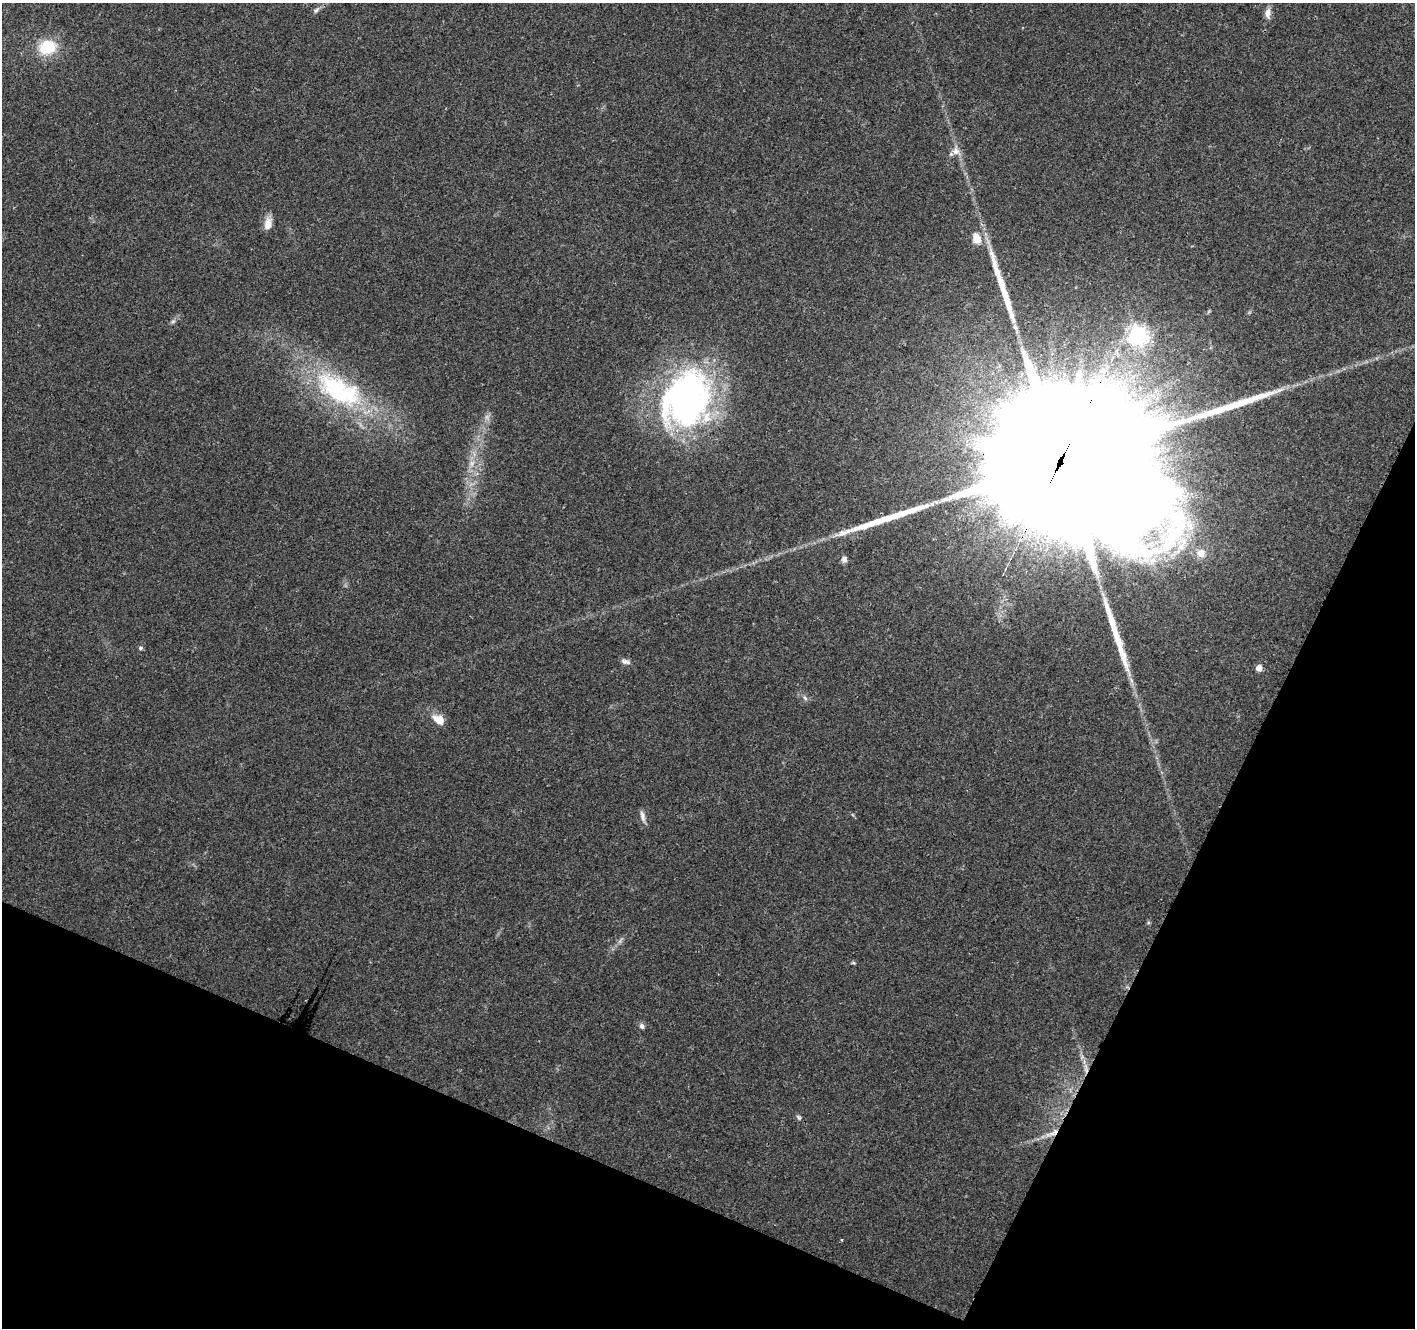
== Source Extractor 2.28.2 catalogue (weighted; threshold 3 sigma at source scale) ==
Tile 15 of 4 x 4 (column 3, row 4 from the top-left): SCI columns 2835-4247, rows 210-1535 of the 5672 x 5786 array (HDU 1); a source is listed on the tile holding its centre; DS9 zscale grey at full resolution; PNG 1417 x 1330 px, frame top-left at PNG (2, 3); no overlay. Shown black and unused: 22% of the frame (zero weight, under 3 of 4 exposures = <1% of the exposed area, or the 3 px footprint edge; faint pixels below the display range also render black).
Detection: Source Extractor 2.28.2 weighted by HDU 2 'WHT'; one run over the whole footprint, this tile lists its part. Background 0.0474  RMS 0.0039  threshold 0.0174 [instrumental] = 3 sigma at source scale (4.5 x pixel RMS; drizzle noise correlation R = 1.50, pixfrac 1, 0.0396/0.0396 arcsec/px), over >= 5 px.
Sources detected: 34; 2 too faint to see at this stretch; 1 inside a brighter object's white glare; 4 long thin detections or spike segments (spike, bleed or trail) — not listed; the other 27 listed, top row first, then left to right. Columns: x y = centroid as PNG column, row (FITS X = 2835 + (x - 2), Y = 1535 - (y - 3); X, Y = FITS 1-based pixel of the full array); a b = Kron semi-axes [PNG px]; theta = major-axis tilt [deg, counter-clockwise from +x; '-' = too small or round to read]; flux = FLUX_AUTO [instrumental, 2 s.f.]
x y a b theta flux
316 10 9 6 36 1.1
1268 13 14 7 86 2.5
47 47 18 15 10 15
956 151 15 11 -77 3.4
268 224 14 8 80 4.1
977 238 15 11 -69 4.8
173 321 6 5 - 0.76
1138 335 7 7 - 190
336 389 66 39 -35 56
686 399 69 56 61 130
471 463 9 7 90 2.1
1060 463 107 35 63 75000
1201 553 13 13 - 5.1
844 559 8 6 84 1.6
1153 561 13 9 47 3.7
141 648 6 5 - 0.68
625 661 13 6 -20 1.6
1259 668 5 4 - 4.2
805 698 7 4 -46 0.82
439 720 10 7 -34 6.7
643 816 15 5 -76 1.9
853 963 6 4 -1 0.5
642 1026 7 6 - 1.2
1086 1068 14 3 -77 1.8
799 1117 8 5 -42 0.8
1052 1133 24 6 23 4.1
842 1240 4 2 - 0.3
Overlapping masked pixels (flux is a lower limit): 3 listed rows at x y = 1060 463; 1086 1068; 1052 1133